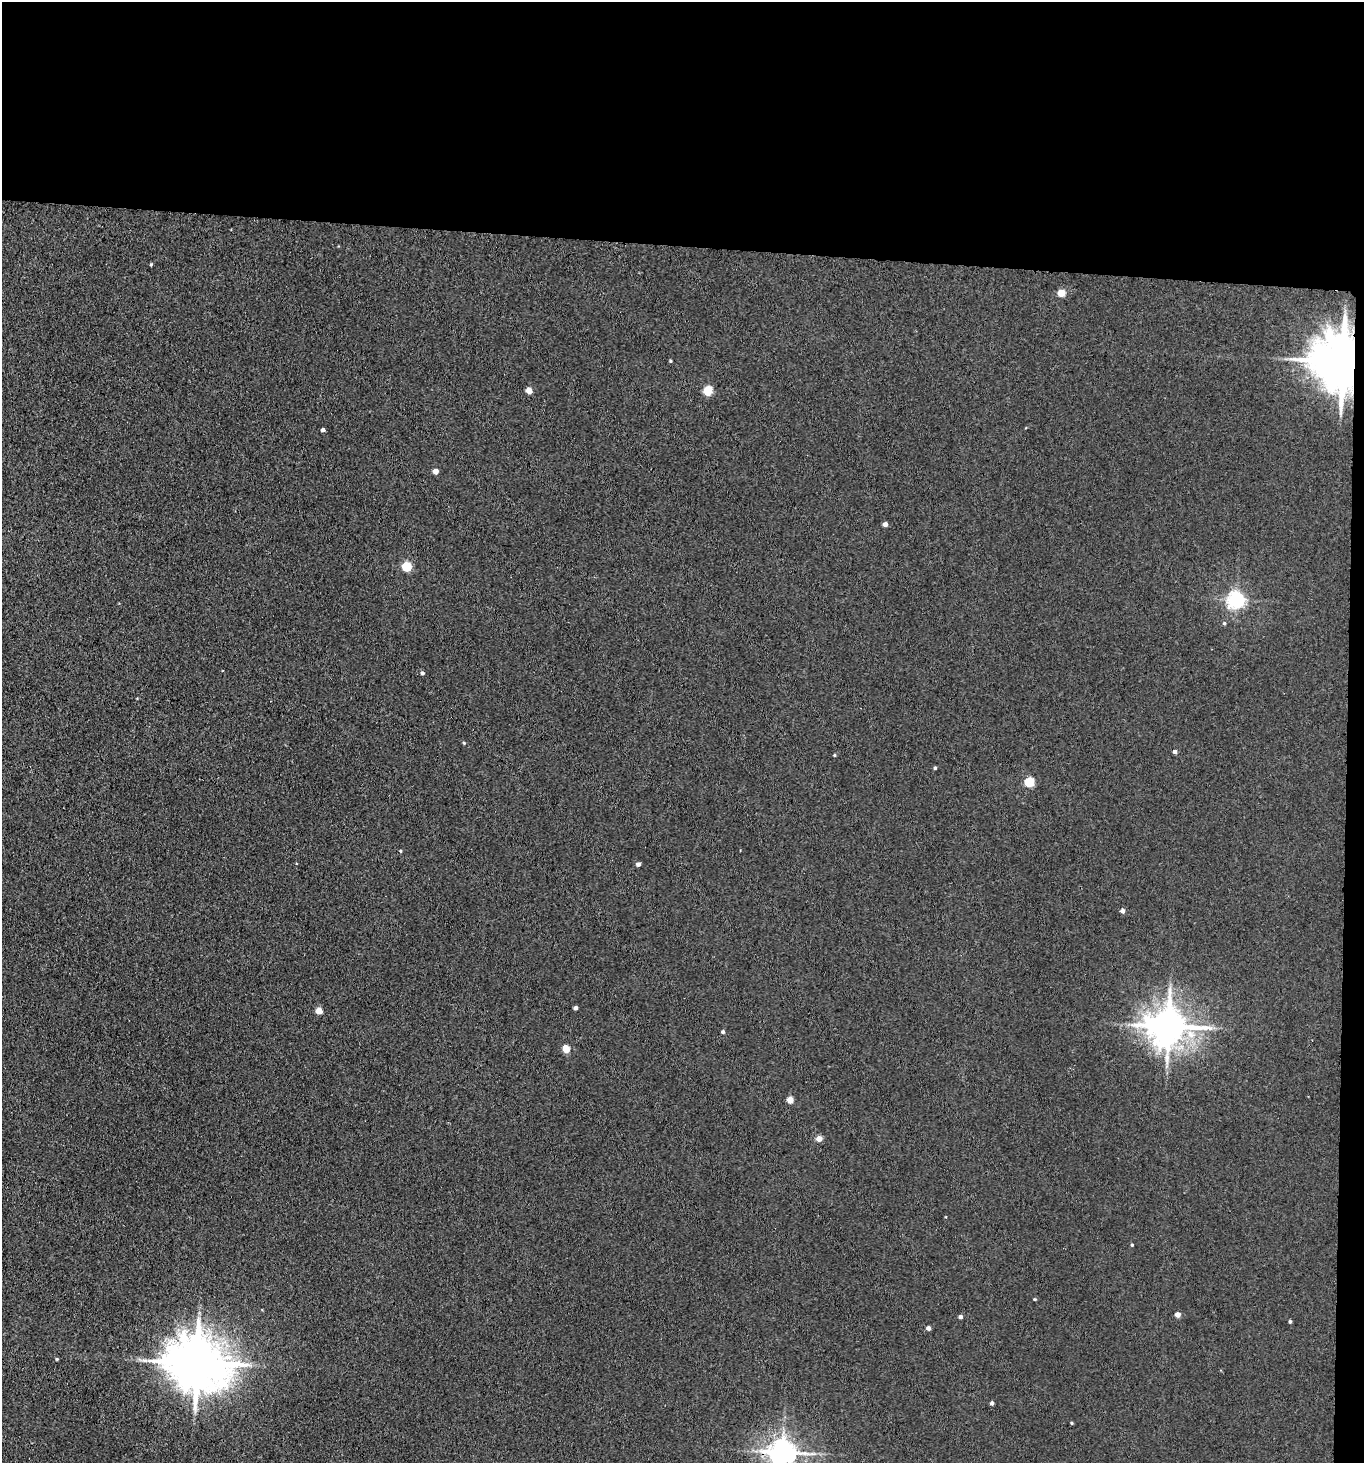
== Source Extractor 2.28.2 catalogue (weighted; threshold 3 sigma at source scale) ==
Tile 3 of 3 x 3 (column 3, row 1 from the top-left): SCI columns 2950-4311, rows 2927-4387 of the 4473 x 4392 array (HDU 1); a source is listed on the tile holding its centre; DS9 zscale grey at full resolution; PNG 1366 x 1465 px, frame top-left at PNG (2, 2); no overlay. Shown black and unused: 18% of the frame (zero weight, under 3 of 4 exposures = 5% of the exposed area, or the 3 px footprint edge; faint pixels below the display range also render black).
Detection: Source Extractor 2.28.2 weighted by HDU 2 'WHT'; one run over the whole footprint, this tile lists its part. Background 0.042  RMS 0.0062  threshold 0.0278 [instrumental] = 3 sigma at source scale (4.5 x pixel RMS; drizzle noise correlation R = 1.50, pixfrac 1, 0.05/0.05 arcsec/px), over >= 5 px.
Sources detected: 39; all 39 listed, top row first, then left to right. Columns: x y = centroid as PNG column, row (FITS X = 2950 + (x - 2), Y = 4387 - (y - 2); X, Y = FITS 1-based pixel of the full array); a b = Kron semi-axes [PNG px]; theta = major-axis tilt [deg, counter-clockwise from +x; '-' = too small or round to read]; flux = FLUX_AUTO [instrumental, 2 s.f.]
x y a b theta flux
151 264 4 3 - 0.65
1061 293 5 5 - 17
670 361 4 3 - 0.67
1342 361 13 13 - 3900
529 390 4 4 - 8.4
708 390 6 5 - 26
323 430 4 3 - 1.8
435 471 4 4 - 5.3
885 524 4 4 - 3.6
407 567 5 5 - 38
1236 600 6 6 - 250
1224 623 4 4 - 0.89
422 673 5 4 - 1.3
464 743 4 3 - 0.69
1175 752 4 4 - 1.8
834 755 4 3 - 0.67
935 768 4 4 - 0.8
1029 782 5 5 - 43
400 851 5 3 - 0.51
638 864 4 4 - 2.2
1122 911 4 4 - 2.7
576 1008 4 3 - 1.9
319 1011 4 4 - 12
1168 1026 12 10 4 1800
723 1032 4 4 - 1.4
566 1049 6 4 -64 13
790 1100 4 4 - 11
819 1139 4 4 - 6.8
1132 1245 4 3 - 0.62
1035 1299 4 3 - 0.68
1178 1315 4 4 - 5.3
960 1317 4 4 - 2
1290 1322 4 3 - 0.99
928 1328 4 4 - 2.2
57 1359 4 3 - 0.7
197 1363 17 14 -14 3900
992 1403 4 4 - 1.7
1071 1423 5 3 - 0.6
783 1452 8 8 - 810
Overlapping masked pixels (flux is a lower limit): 2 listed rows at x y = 1342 361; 783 1452
Isophote crosses this tile's border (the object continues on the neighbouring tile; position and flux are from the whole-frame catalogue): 1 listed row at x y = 783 1452